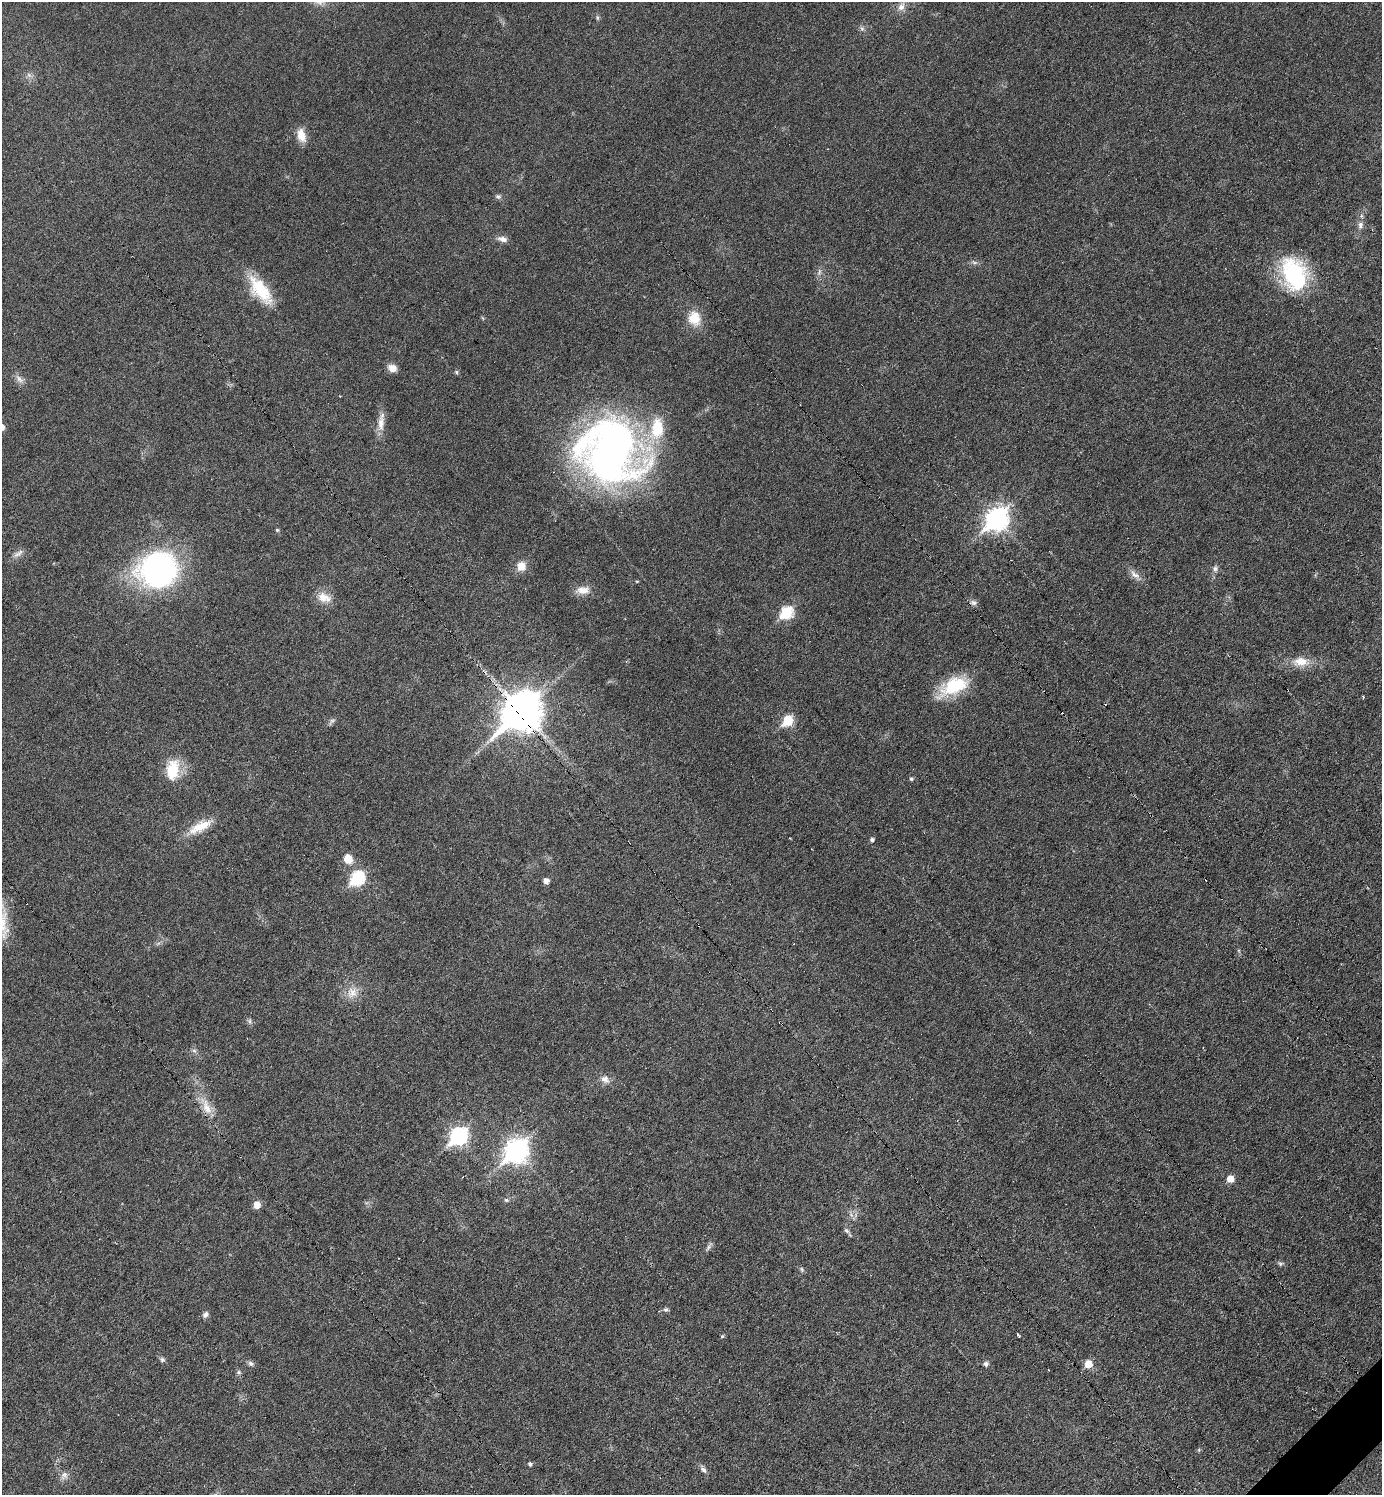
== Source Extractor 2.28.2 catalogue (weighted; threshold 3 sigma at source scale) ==
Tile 6 of 4 x 4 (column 2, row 2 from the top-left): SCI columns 1680-3059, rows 2988-4480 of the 5975 x 5976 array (HDU 1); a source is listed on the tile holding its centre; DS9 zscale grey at full resolution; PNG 1384 x 1497 px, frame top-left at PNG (2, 2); no overlay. Shown black and unused: <1% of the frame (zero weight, under 3 of 6 exposures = <1% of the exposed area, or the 3 px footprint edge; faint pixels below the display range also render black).
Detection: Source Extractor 2.28.2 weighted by HDU 2 'WHT'; one run over the whole footprint, this tile lists its part. Background 0.0329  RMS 0.0039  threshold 0.016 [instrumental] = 3 sigma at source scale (4.09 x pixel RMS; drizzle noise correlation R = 1.36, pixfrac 0.8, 0.05/0.05 arcsec/px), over >= 5 px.
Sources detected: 72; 1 too faint to see at this stretch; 2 cosmic-ray / hot-pixel residue — not listed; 1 inside a brighter listed object's ellipse — not listed separately; the other 68 listed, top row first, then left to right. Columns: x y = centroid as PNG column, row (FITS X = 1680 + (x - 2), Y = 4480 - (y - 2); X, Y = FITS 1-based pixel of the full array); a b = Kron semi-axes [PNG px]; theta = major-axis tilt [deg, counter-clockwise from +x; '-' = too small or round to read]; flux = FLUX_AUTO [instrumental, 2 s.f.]
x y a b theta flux
901 7 11 9 50 2.6
597 18 7 4 -72 0.62
862 28 7 5 -68 0.9
29 75 8 5 -45 1.1
301 135 16 9 -77 4.7
498 196 9 7 -9 0.9
1360 225 10 7 79 1.8
503 239 14 7 -14 2.1
974 262 8 4 -19 0.76
819 272 9 5 72 1
1294 274 38 25 -71 36
260 290 38 16 -52 16
694 318 18 15 -75 7.4
392 368 10 8 -23 3.1
456 372 5 5 - 0.57
19 379 14 6 -52 1.8
340 396 2 2 - 0.21
381 422 27 8 84 4.1
611 451 57 54 -76 250
997 519 10 8 45 220
277 530 4 4 - 0.47
18 554 17 7 34 1.9
521 566 10 10 - 4.3
1215 568 8 7 - 1.2
159 570 35 29 17 100
1135 575 17 7 -35 2.5
583 590 21 10 3 3.9
324 597 20 13 -18 4.5
973 603 9 7 -31 1.3
786 613 7 6 - 32
1301 661 23 13 -1 6
954 686 36 17 25 18
521 712 14 11 44 1000
788 720 7 6 - 18
332 721 13 4 46 0.97
173 770 27 16 81 10
911 779 5 4 - 0.65
200 827 34 11 28 7.5
872 840 5 4 - 0.98
348 859 12 10 -61 4.4
357 878 8 7 - 47
546 881 5 5 - 2.4
3 925 40 14 -90 9.3
352 992 16 14 -39 4.7
250 1021 7 4 90 0.69
194 1051 7 4 -2 0.71
605 1079 13 10 -40 2.5
206 1107 30 10 -65 6.8
458 1136 9 7 45 110
516 1151 11 9 47 230
1230 1179 6 6 - 4.4
506 1200 6 5 - 0.63
257 1205 6 5 - 4.4
846 1231 9 5 -38 0.95
1280 1264 6 6 - 0.7
802 1269 7 4 -70 0.6
666 1310 7 6 - 0.8
205 1314 9 7 51 1.3
1018 1335 4 2 - 0.48
722 1336 5 4 - 0.52
162 1359 7 7 - 0.85
251 1364 9 6 -32 0.99
986 1364 6 5 - 1.2
1088 1364 6 6 - 6.8
238 1372 6 5 - 0.71
530 1464 6 5 - 0.56
703 1469 11 6 -53 1.3
64 1475 13 8 54 1.9
Overlapping masked pixels (flux is a lower limit): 1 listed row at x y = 521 712
Isophote crosses this tile's border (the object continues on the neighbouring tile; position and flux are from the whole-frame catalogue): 1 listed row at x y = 3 925